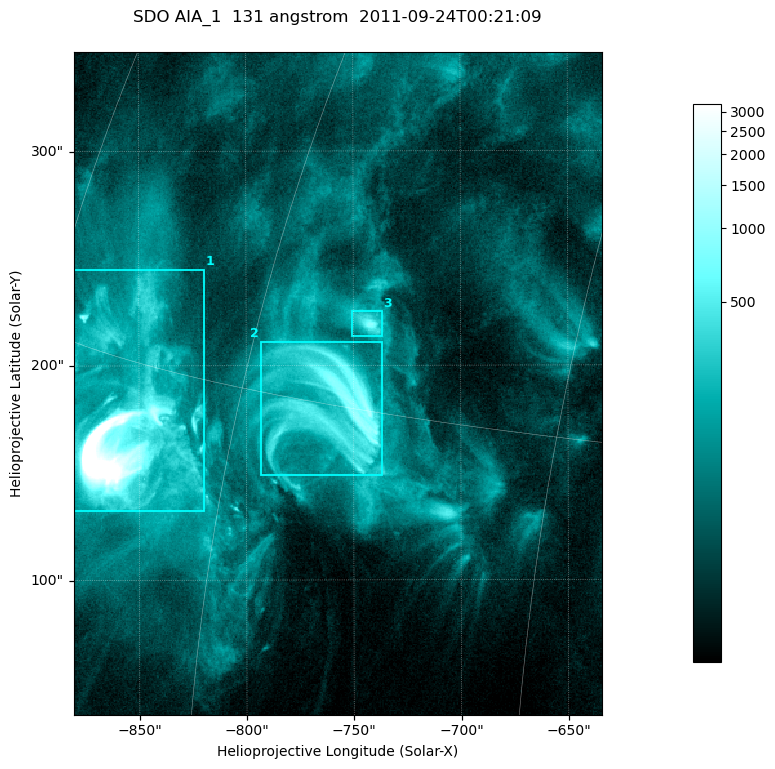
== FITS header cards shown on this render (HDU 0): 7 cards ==
TELESCOP= 'SDO     '           /
INSTRUME= 'AIA_1   '           /
WAVELNTH=                  131 /
WAVEUNIT= 'angstrom'           /
DATE-OBS= '2011-09-24T00:21:09.62' /
CTYPE1  = 'HPLN-TAN'           /
CTYPE2  = 'HPLT-TAN'           /

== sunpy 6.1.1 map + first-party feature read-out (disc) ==
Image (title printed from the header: SDO AIA_1  131 angstrom  2011-09-24T00:21:09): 410 x 514 px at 0.601 arcsec/px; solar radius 956 arcsec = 1592 px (partial field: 2.6% of the solar disc is inside the frame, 100% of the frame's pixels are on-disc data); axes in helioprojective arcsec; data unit not stated in the header (colour bar unlabelled)
Pointing: header CRPIX1/2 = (2043.14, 2045.51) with CRVAL1/2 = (0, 0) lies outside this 410 x 514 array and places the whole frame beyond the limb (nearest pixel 1.41 R_sun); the SolarSoft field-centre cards XCEN/YCEN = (-757.3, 191.6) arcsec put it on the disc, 1310 arcsec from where CRPIX/CRVAL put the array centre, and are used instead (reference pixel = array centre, CRVAL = XCEN/YCEN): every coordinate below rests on XCEN/YCEN
Orientation: roll -0.139 deg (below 1 deg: not rotated)
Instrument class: DISC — disc imager (sunpy class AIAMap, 131 A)
Bright regions (active regions / flare kernels): reference = the on-disc median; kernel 3 px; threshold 5 sigma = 205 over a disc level ~52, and >= 1.15x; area >= 210 px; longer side >= 5 px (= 3 arcsec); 3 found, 3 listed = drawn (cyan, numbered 1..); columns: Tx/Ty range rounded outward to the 2 arcsec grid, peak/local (2 s.f.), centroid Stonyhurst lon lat
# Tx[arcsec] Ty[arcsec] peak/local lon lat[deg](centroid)
1 -882..-818 132..246 212 -66 +13
2 -794..-736 148..212 22 -55 +15
3 -752..-736 214..226 18 -54 +17